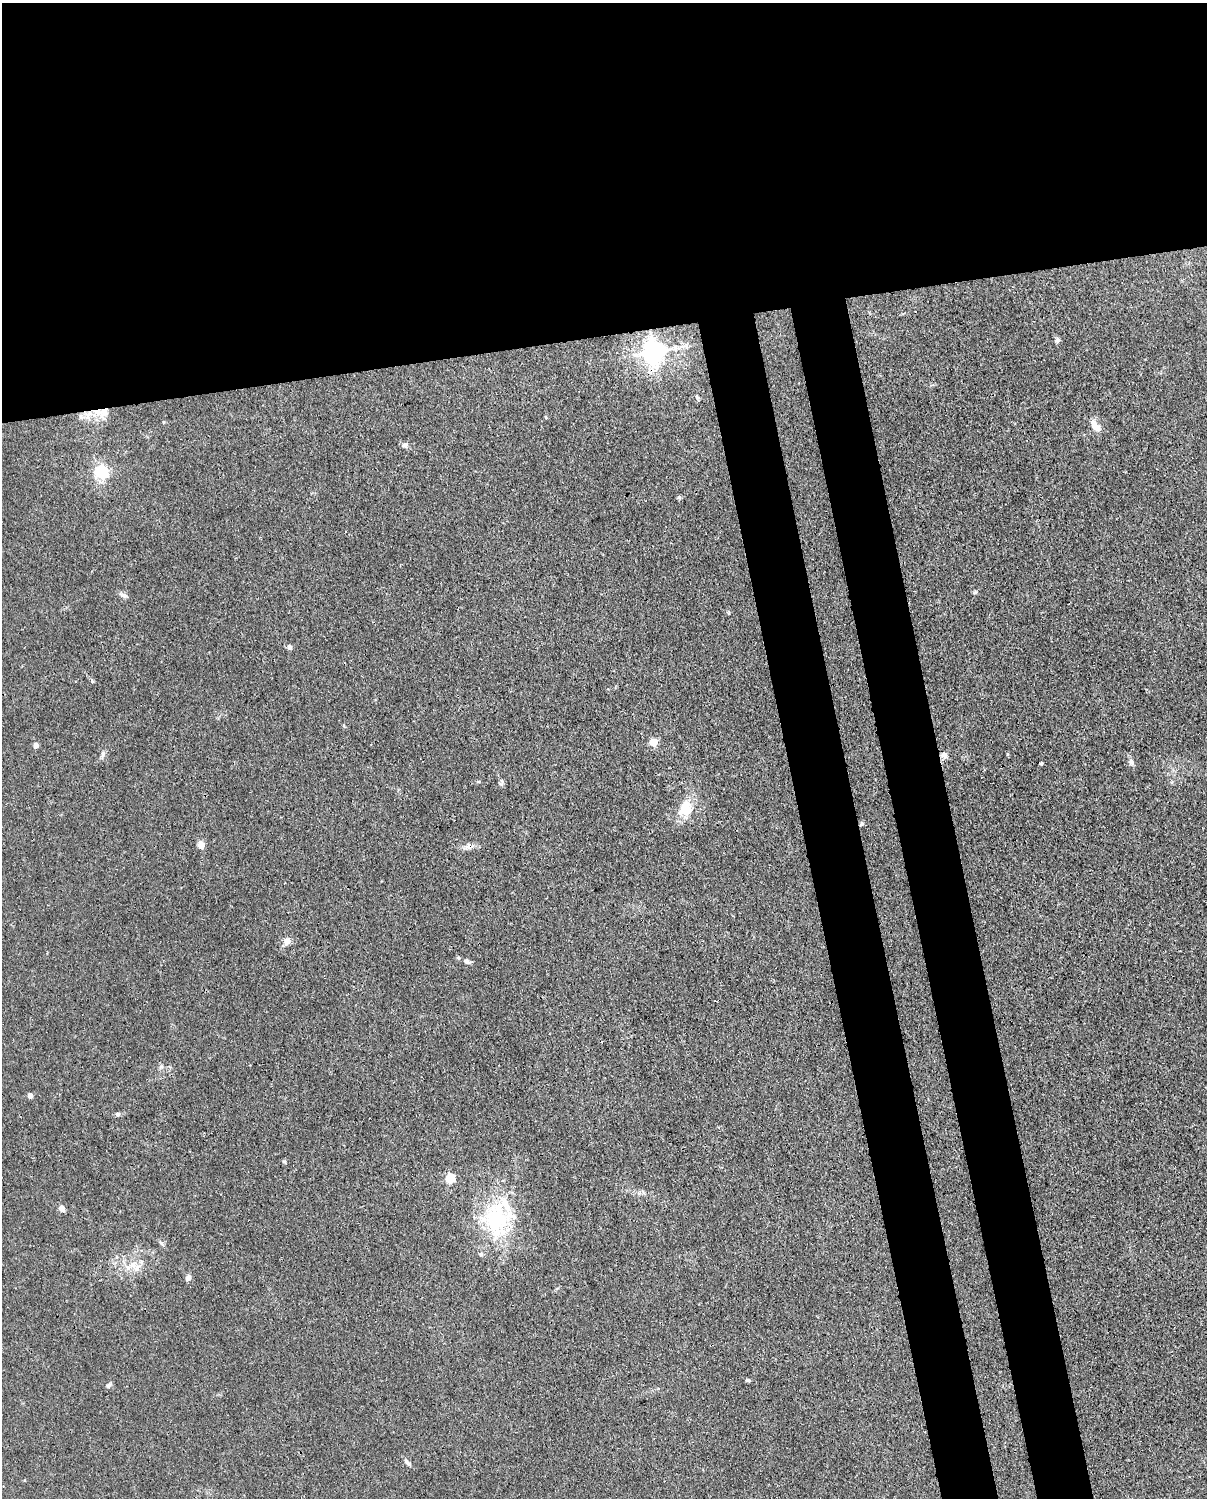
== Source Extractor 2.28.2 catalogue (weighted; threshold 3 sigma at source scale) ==
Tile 2 of 4 x 3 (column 2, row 1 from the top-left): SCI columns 1297-2501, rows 3259-4754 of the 5001 x 4906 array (HDU 1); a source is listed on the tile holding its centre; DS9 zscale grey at full resolution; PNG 1209 x 1500 px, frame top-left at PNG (2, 3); no overlay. Shown black and unused: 30% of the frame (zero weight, under 3 of 4 exposures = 7% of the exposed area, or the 3 px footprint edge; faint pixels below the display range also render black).
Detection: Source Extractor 2.28.2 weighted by HDU 2 'WHT'; one run over the whole footprint, this tile lists its part. Background 0.0268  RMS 0.0028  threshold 0.0128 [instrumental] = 3 sigma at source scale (4.5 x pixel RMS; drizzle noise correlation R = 1.50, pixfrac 1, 0.05/0.05 arcsec/px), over >= 5 px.
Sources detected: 41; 3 inside a brighter listed object's ellipse — not listed separately; the other 38 listed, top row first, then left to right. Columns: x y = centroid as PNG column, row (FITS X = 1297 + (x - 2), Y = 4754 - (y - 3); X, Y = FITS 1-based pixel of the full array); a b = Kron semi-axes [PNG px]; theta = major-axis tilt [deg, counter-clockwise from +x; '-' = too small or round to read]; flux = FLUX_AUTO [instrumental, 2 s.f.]
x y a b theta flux
1057 340 7 5 73 0.73
654 352 7 7 - 240
697 398 6 4 73 0.41
98 412 14 10 -4 4.1
81 416 8 6 -70 0.88
1095 426 14 7 -52 2.9
405 445 8 6 -33 0.86
102 472 6 6 - 49
679 497 6 4 -18 0.38
123 595 12 5 -17 0.93
289 647 5 5 - 1.3
92 681 6 3 -72 0.36
653 742 5 5 - 6.4
36 745 6 5 - 1.1
103 754 9 4 89 0.69
945 755 9 7 -67 1.1
1131 762 9 6 -63 1
1041 763 3 3 - 0.38
501 783 9 5 75 0.61
685 808 16 12 -88 8
861 824 6 5 - 0.47
201 845 6 6 - 2.3
469 846 12 8 27 1.4
287 941 9 7 64 1.7
459 958 5 3 - 0.32
467 961 7 5 -30 0.88
30 1096 4 4 - 1.9
117 1114 6 5 - 0.7
450 1178 5 5 - 18
61 1208 7 6 - 1.6
496 1220 54 32 -83 27
162 1244 10 4 -50 0.63
128 1268 7 6 - 1.2
137 1268 9 7 45 1.7
188 1278 8 6 59 1.1
747 1380 6 5 - 0.44
109 1385 7 6 - 0.65
407 1462 12 5 -48 0.91
Overlapping masked pixels (flux is a lower limit): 3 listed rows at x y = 98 412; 861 824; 469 846
Unlisted compact peaks at least as high as the median listed source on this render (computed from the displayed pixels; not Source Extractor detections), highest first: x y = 284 1161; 975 592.